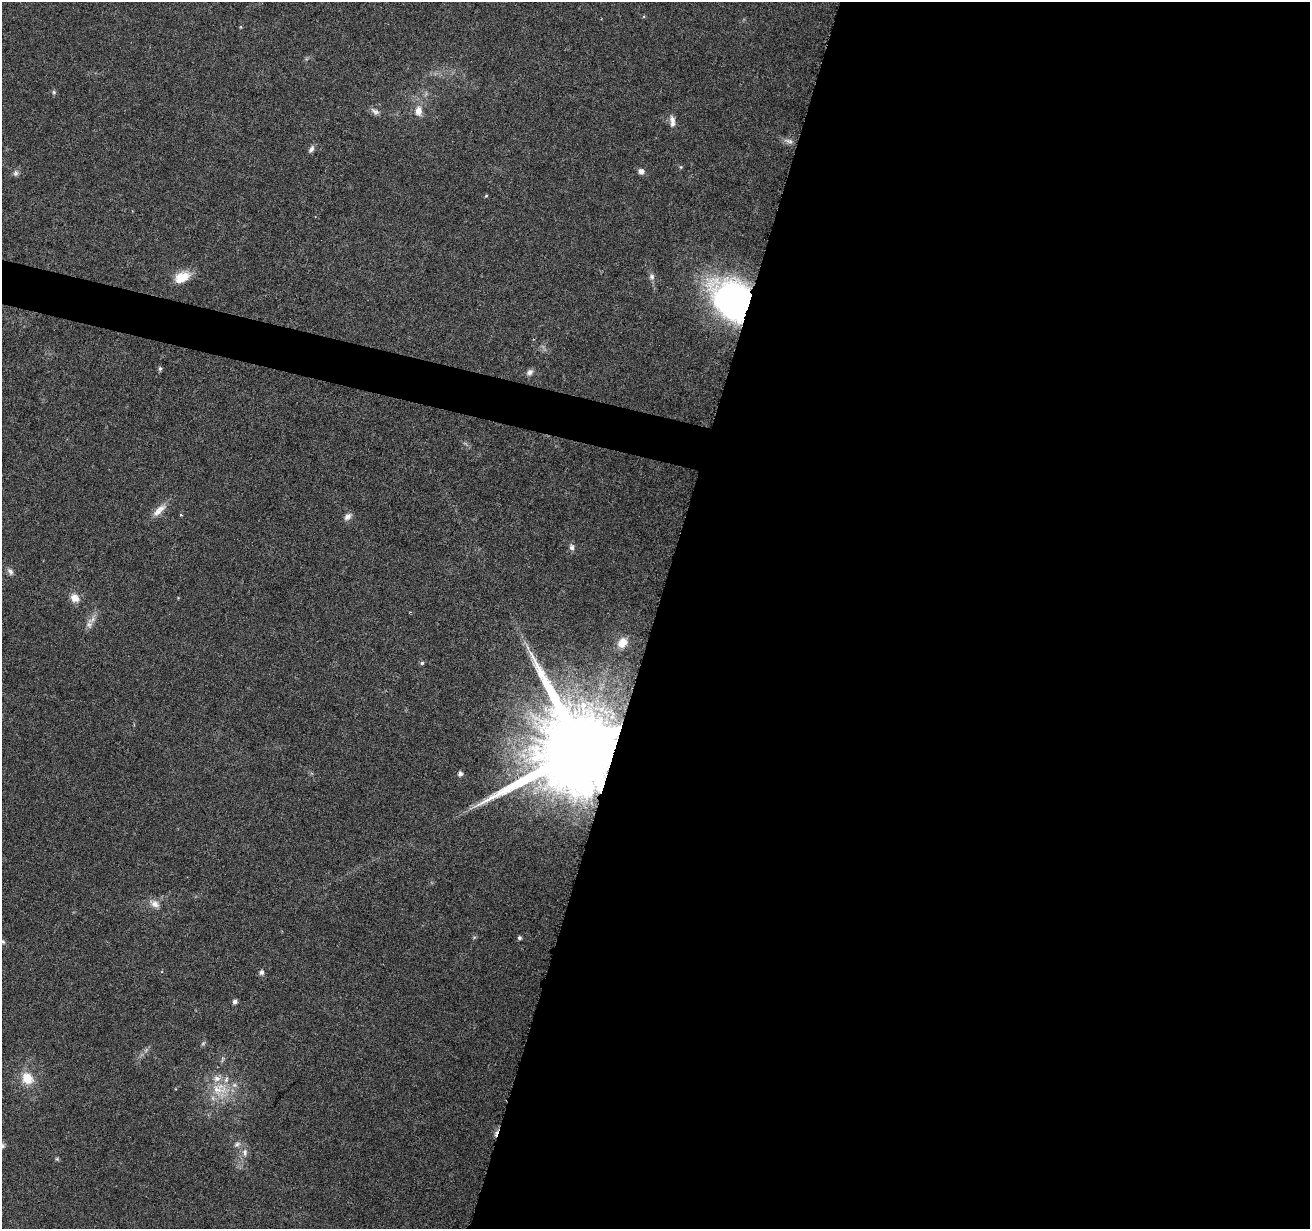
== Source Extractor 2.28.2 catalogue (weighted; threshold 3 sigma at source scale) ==
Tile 12 of 4 x 4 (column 4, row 3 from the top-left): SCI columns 3923-5230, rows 1445-2671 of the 5239 x 5405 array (HDU 1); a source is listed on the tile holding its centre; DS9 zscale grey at full resolution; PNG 1312 x 1231 px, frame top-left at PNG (2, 2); no overlay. Shown black and unused: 52% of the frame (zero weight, under 3 of 6 exposures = <1% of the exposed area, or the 3 px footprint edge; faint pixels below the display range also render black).
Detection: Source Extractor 2.28.2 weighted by HDU 2 'WHT'; one run over the whole footprint, this tile lists its part. Background 0.0128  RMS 0.0022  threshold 0.00881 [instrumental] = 3 sigma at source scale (4.09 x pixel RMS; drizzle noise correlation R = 1.36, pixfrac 0.8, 0.0396/0.0396 arcsec/px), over >= 5 px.
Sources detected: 41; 1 too faint to see at this stretch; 1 cosmic-ray / hot-pixel residue — not listed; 2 inside a brighter listed object's ellipse — not listed separately; the other 37 listed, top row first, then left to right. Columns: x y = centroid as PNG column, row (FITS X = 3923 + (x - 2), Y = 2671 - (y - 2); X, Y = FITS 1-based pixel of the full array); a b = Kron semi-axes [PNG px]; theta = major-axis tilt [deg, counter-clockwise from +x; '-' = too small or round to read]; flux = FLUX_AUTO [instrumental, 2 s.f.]
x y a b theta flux
54 92 6 5 - 0.36
375 111 13 7 -36 0.88
418 111 13 9 87 2
672 121 16 6 -86 1.3
789 141 14 6 -18 0.97
311 149 10 6 59 0.69
681 167 6 4 -90 0.23
641 171 7 6 - 0.91
15 173 7 7 - 0.55
486 196 5 4 - 0.22
182 277 19 11 28 4.1
652 277 9 7 78 0.73
734 300 34 27 -46 71
160 368 6 5 - 0.4
530 372 9 7 41 0.78
159 510 25 9 43 2.2
181 515 4 3 - 0.18
348 516 11 7 40 0.95
572 547 9 7 -79 0.7
10 571 11 6 -56 0.75
75 598 11 9 -44 1.9
89 625 11 9 71 1.2
622 643 12 9 51 2.2
422 663 5 5 - 0.35
581 750 22 18 69 6100
460 774 5 5 - 0.79
154 904 16 9 -27 1.6
519 938 4 4 - 0.45
3 941 7 4 -49 0.33
262 972 6 5 - 0.67
235 1002 5 5 - 0.71
203 1043 7 5 44 0.36
27 1078 15 13 -51 3.9
219 1089 25 20 4 6.5
237 1144 9 6 28 0.7
245 1152 12 7 -84 1.2
57 1159 5 5 - 0.28
Overlapping masked pixels (flux is a lower limit): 2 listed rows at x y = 734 300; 581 750
Isophote crosses this tile's border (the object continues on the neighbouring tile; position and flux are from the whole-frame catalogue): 1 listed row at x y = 3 941